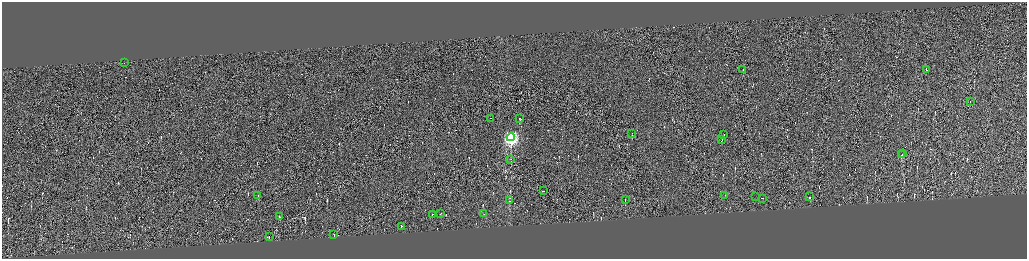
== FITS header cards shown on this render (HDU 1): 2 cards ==
NAXIS1  =                 4100
NAXIS2  =                 1026

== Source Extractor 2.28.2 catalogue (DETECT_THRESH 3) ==
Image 4100 x 1026 px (HDU 1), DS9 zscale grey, zoomed out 1/4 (1 PNG px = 4 x 4 image px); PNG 1029 x 261 px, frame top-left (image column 4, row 1024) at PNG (2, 2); each listed source drawn as its Kron ellipse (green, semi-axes under 4 px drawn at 4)
Background 0.0168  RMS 4.2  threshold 12.7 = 3 sigma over >= 5 px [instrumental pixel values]
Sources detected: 498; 470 cannot appear on this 1/4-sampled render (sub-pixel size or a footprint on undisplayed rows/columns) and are neither listed nor drawn; the other 28 listed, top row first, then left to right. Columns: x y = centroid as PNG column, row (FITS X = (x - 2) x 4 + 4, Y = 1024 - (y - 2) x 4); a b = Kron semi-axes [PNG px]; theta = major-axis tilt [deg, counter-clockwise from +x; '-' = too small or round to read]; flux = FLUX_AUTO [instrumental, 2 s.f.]
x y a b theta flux
124 62 2 1 - 1.8e+04
743 69 2 1 - 1.5e+04
926 69 3 1 - 3.2e+04
970 101 2 1 - 1.0e+04
490 118 2 1 - 1.2e+07
520 118 2 1 - 4.1e+04
632 133 2 1 - 9.3e+03
723 134 2 1 - 2.2e+04
511 136 4 3 - 6.3e+05
721 139 2 1 - 2.1e+04
903 153 3 1 - 2.3e+04
901 154 2 1 - 1.7e+04
511 159 3 1 - 7.9e+02
543 190 2 1 - 2.0e+04
258 195 2 1 - 9.5e+04
724 195 2 1 - 1.2e+04
755 196 2 1 - 3.0e+03
809 196 2 1 - 1.0e+04
762 198 2 1 - 1.7e+04
625 199 2 1 - 4.4e+04
509 200 2 1 - 2.6e+04
440 213 2 1 - 2.3e+04
483 213 2 1 - 1.9e+04
432 214 2 1 - 2.0e+04
279 216 2 1 - 1.8e+04
401 226 2 1 - 2.7e+04
334 234 2 1 - 4.2e+04
269 236 2 1 - 2.9e+04
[470 sub-pixel or undisplayed-footprint detections neither listed nor drawn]